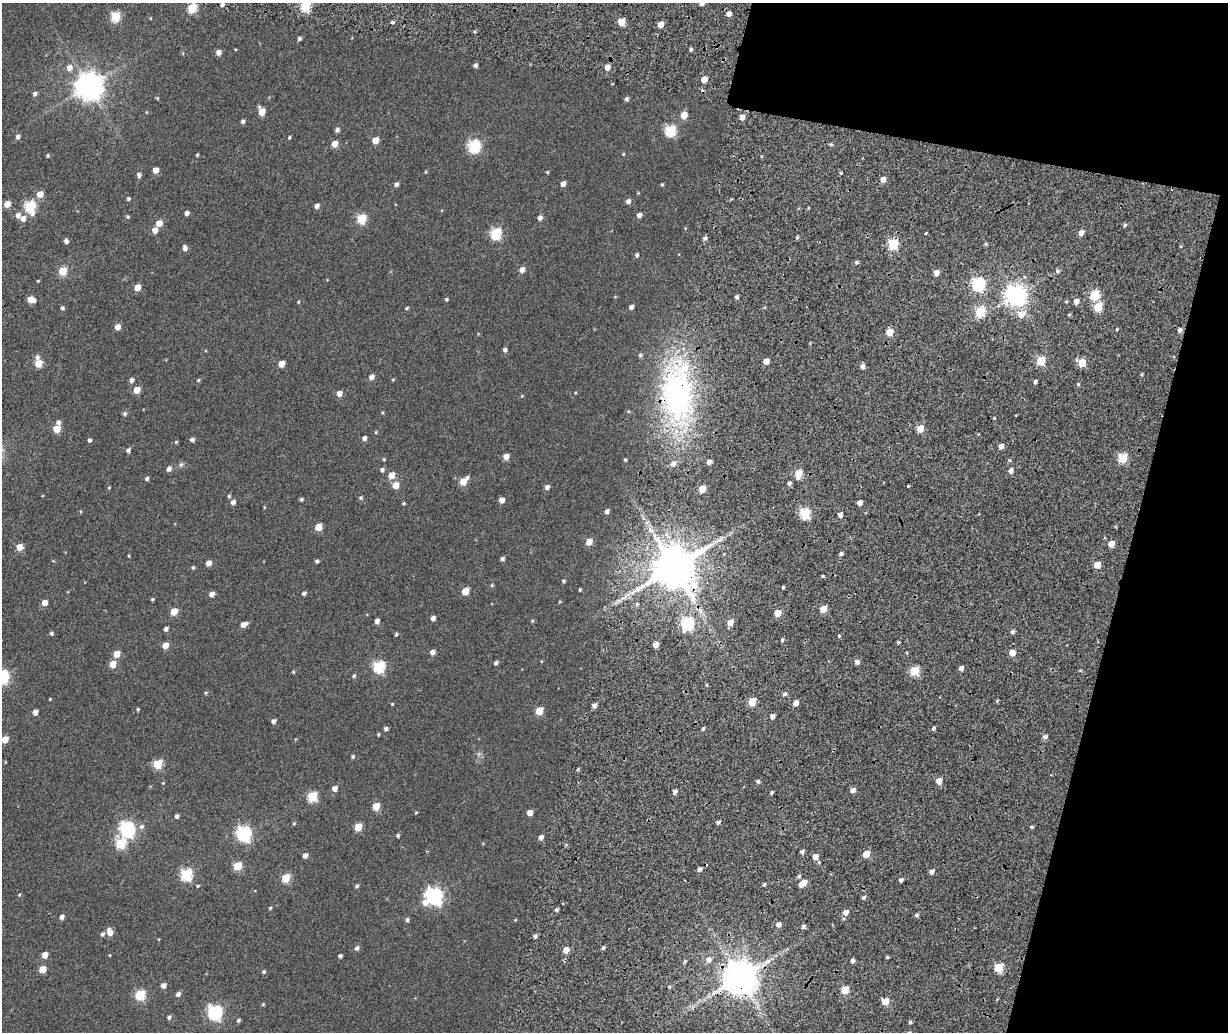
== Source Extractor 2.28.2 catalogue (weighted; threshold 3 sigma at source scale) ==
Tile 8 of 4 x 3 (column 4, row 2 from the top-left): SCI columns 3801-5026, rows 1425-2454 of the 5147 x 3851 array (HDU 1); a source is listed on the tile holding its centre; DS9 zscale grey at full resolution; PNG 1230 x 1034 px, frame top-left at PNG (2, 3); no overlay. Shown black and unused: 14% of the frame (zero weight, under 2 of 4 exposures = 9% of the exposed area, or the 3 px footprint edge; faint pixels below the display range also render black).
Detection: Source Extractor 2.28.2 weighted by HDU 2 'WHT'; one run over the whole footprint, this tile lists its part. Background 0.0816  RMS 0.044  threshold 0.198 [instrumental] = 3 sigma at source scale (4.5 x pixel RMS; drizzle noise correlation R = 1.50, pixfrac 1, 0.0396/0.0396 arcsec/px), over >= 5 px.
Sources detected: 311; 1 cosmic-ray / hot-pixel residue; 1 long thin detection or spike segment (spike, bleed or trail) — not listed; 1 inside a brighter listed object's ellipse — not listed separately; the other 308 listed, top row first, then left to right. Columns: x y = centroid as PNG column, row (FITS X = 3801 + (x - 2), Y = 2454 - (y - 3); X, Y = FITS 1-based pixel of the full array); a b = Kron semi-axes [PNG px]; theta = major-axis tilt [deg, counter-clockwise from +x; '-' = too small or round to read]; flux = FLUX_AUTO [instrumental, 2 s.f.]
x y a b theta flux
702 3 4 4 - 18
222 5 5 5 - 12
306 6 5 5 - 230
192 8 5 5 - 180
729 14 4 4 - 25
115 17 5 5 - 200
393 22 5 4 - 6.9
621 22 5 5 - 80
661 24 5 4 - 34
299 38 4 4 - 8.2
691 49 5 4 - 6.3
218 52 5 5 - 21
475 65 4 4 - 10
607 67 5 5 - 27
69 68 6 6 - 24
704 79 5 4 - 40
89 86 9 8 - 4600
35 94 5 5 - 9.9
157 98 4 4 - 3.1
627 99 5 4 - 8.6
262 112 6 5 - 59
684 115 5 5 - 52
742 117 5 4 - 24
243 121 4 4 - 8.8
337 130 5 5 - 10
670 131 6 5 - 310
18 137 5 5 - 11
289 137 4 3 - 5
375 140 5 5 - 52
334 144 5 5 - 39
831 144 4 4 - 5.4
474 146 6 6 - 430
623 154 4 4 - 3.1
48 155 4 4 - 5.1
197 155 3 3 - 4.2
156 170 5 4 - 30
426 172 4 3 - 3.1
547 172 4 3 - 3.4
841 173 4 3 - 3.7
139 175 5 5 - 11
883 179 5 4 - 24
396 184 5 4 - 10
563 184 5 4 - 21
662 184 4 3 - 4.2
638 193 4 4 - 3
40 194 5 5 - 42
128 199 4 4 - 6.4
628 201 5 5 - 13
7 204 5 5 - 41
30 206 6 6 - 320
317 206 5 4 - 16
187 213 4 4 - 13
18 215 6 6 - 15
639 215 5 4 - 15
128 217 5 4 - 5.2
540 218 5 5 - 16
23 219 6 5 - 24
361 219 6 5 - 190
159 223 5 4 - 50
1125 225 5 4 - 6.5
155 230 5 5 - 25
925 233 3 3 - 15
1081 233 5 4 - 33
496 234 6 5 - 330
797 237 5 4 - 5
705 238 6 5 - 9.3
66 241 4 4 - 13
893 244 6 5 - 280
185 248 6 5 - 15
637 255 5 4 - 8.1
857 262 5 4 - 7.1
522 270 5 5 - 22
63 271 5 5 - 120
1057 271 5 5 - 8.3
936 273 5 4 - 31
38 281 4 3 - 3.1
978 284 6 6 - 530
137 287 5 4 - 48
1016 295 7 7 - 2500
1095 295 5 5 - 210
737 297 4 4 - 9.4
447 299 4 4 - 5.1
31 300 6 5 - 48
1076 301 5 5 - 20
298 302 4 3 - 3.8
631 307 4 4 - 14
1098 307 5 5 - 120
62 308 4 4 - 7.7
407 308 5 3 - 4.5
980 312 6 5 - 210
1021 314 7 6 - 44
118 327 5 4 - 29
1180 330 5 4 - 13
889 332 5 5 - 71
505 350 5 4 - 10
640 355 5 4 - 6.5
37 357 6 5 - 11
766 361 4 4 - 33
1041 361 5 5 - 160
38 363 5 5 - 87
1082 363 5 5 - 92
282 364 5 4 - 41
863 366 5 5 - 13
1142 374 5 3 - 4.3
371 377 5 4 - 22
132 380 5 5 - 12
198 380 5 4 - 4.5
393 380 4 4 - 3.2
1035 382 3 3 - 8.6
1078 384 4 4 - 4.4
137 390 5 4 - 55
575 393 4 3 - 2.6
339 394 5 5 - 26
677 394 48 29 -86 1000
522 396 5 4 - 3.4
383 412 5 3 - 3.3
629 412 4 3 - 3.2
125 414 5 5 - 7.9
58 422 5 5 - 12
920 428 5 4 - 72
57 429 5 5 - 83
376 432 4 4 - 3.4
364 438 4 4 - 12
89 440 4 4 - 8.1
192 440 5 4 - 10
176 442 4 4 - 4.5
1001 446 4 4 - 28
128 450 5 4 - 10
506 457 5 4 - 30
1123 458 5 5 - 150
384 459 5 4 - 3.8
625 460 4 3 - 3.6
709 462 4 4 - 18
673 464 6 6 - 21
181 465 8 5 62 7.5
169 469 5 5 - 16
382 470 5 5 - 8.6
1011 470 5 4 - 19
799 473 6 5 - 95
391 475 5 5 - 51
467 477 5 5 - 7.4
147 479 4 4 - 9.4
463 482 6 5 - 48
789 483 4 4 - 8.7
396 485 5 5 - 45
908 486 3 3 - 7.8
547 487 5 4 - 14
109 488 4 3 - 3.3
702 489 5 4 - 82
229 496 5 4 - 5.1
361 498 5 5 - 6.7
301 499 4 4 - 5.6
502 500 5 4 - 27
233 502 5 4 - 16
404 503 4 3 - 4.5
859 503 5 4 - 21
607 511 4 4 - 13
805 513 5 5 - 260
840 515 5 4 - 19
319 527 5 5 - 60
650 529 7 5 -46 12
589 542 5 5 - 41
1111 544 5 4 - 42
19 547 5 5 - 37
841 554 4 4 - 11
502 559 4 4 - 9.8
317 561 4 3 - 7.2
208 563 5 4 - 27
1097 565 5 5 - 56
193 567 4 3 - 4.9
674 567 12 11 - 17000
822 576 3 3 - 26
563 581 4 3 - 5.3
492 585 5 4 - 4.2
783 587 3 3 - 5
580 590 3 3 - 4.4
465 591 5 5 - 74
304 593 4 4 - 10
212 594 5 4 - 21
152 599 4 3 - 4.1
560 602 4 3 - 3.2
44 603 5 4 - 29
637 604 6 3 46 5
823 609 5 4 - 74
174 611 5 5 - 68
778 613 5 4 - 59
433 618 4 4 - 15
377 621 4 4 - 18
532 621 5 4 - 4
730 622 6 5 - 35
687 623 7 6 - 420
244 624 7 4 25 24
166 629 4 4 - 11
1012 632 5 4 - 8.3
51 633 4 4 - 6
396 634 4 3 - 5.6
839 636 3 3 - 10
782 640 4 3 - 6.4
898 642 3 3 - 4.9
165 645 5 5 - 38
655 645 4 4 - 29
432 652 5 4 - 21
1012 653 5 5 - 44
117 654 5 5 - 50
857 662 5 5 - 12
496 663 5 4 - 8.5
113 664 5 5 - 52
379 667 6 6 - 360
961 668 4 4 - 17
914 671 5 5 - 170
293 672 4 4 - 3.6
2 676 6 6 - 520
354 676 4 4 - 5.7
206 693 5 4 - 4.4
784 694 5 4 - 7.8
50 699 3 3 - 2.7
752 702 5 5 - 100
796 703 5 4 - 27
392 704 3 3 - 3.2
594 705 4 4 - 17
138 709 4 3 - 4.4
539 711 5 5 - 92
35 712 5 4 - 21
772 716 4 4 - 19
273 721 5 4 - 11
934 728 5 4 - 7.2
386 729 4 4 - 8.8
703 729 5 3 - 5.4
378 734 4 3 - 4.1
1045 737 5 5 - 11
5 739 5 5 - 42
353 756 5 4 - 5.1
158 764 6 5 - 160
758 781 4 4 - 7.8
939 781 5 4 - 36
163 783 4 3 - 2.7
335 788 5 5 - 21
853 790 5 5 - 18
675 792 5 4 - 14
771 792 3 3 - 5.4
312 797 6 5 - 210
376 806 5 5 - 77
416 812 4 3 - 3
530 813 5 4 - 32
177 816 4 4 - 10
718 822 4 3 - 9.6
294 823 4 4 - 3.7
141 826 7 6 - 12
358 827 5 5 - 91
1031 827 4 4 - 5
127 829 8 7 - 760
244 833 7 6 - 750
398 836 4 4 - 6.3
541 837 5 4 - 16
121 843 6 5 - 220
802 852 4 4 - 10
866 854 5 4 - 65
305 855 5 4 - 16
815 857 5 5 - 26
237 866 5 5 - 120
700 869 5 4 - 12
932 872 5 4 - 15
186 874 6 6 - 360
799 876 6 4 42 6.2
286 878 5 5 - 120
901 880 4 3 - 10
803 883 8 5 39 46
764 884 4 3 - 5.8
198 886 4 3 - 3.4
357 886 5 4 - 6
19 895 5 4 - 4.3
434 896 8 7 - 1200
864 897 5 4 - 7.9
270 908 4 4 - 4.1
556 910 4 4 - 6.9
846 912 5 4 - 25
917 915 5 4 - 7.1
62 917 5 4 - 14
407 920 5 4 - 8.1
515 920 4 3 - 2.6
778 925 5 5 - 17
803 927 4 4 - 13
110 932 8 5 -73 30
103 934 6 5 - 7.8
535 936 4 4 - 9
357 948 5 5 - 10
603 948 5 4 - 7.2
566 950 5 4 - 41
45 955 5 4 - 37
110 955 4 2 - 2.6
340 956 4 4 - 10
887 957 4 4 - 4.7
709 960 6 6 - 18
852 961 4 4 - 11
999 967 5 5 - 140
42 969 5 5 - 64
264 972 5 4 - 6
739 977 9 9 - 9600
163 985 5 4 - 19
845 990 5 5 - 90
178 994 5 4 - 14
140 995 6 5 - 230
885 1001 5 5 - 68
263 1004 4 4 - 3.6
215 1012 7 6 - 670
169 1017 5 4 - 7.6
238 1020 5 4 - 6.4
910 1022 4 4 - 5.7
Overlapping masked pixels (flux is a lower limit): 5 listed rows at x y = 893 244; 677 394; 674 567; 739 977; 885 1001
Isophote crosses this tile's border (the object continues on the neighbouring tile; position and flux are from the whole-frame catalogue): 3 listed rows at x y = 702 3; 306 6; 2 676